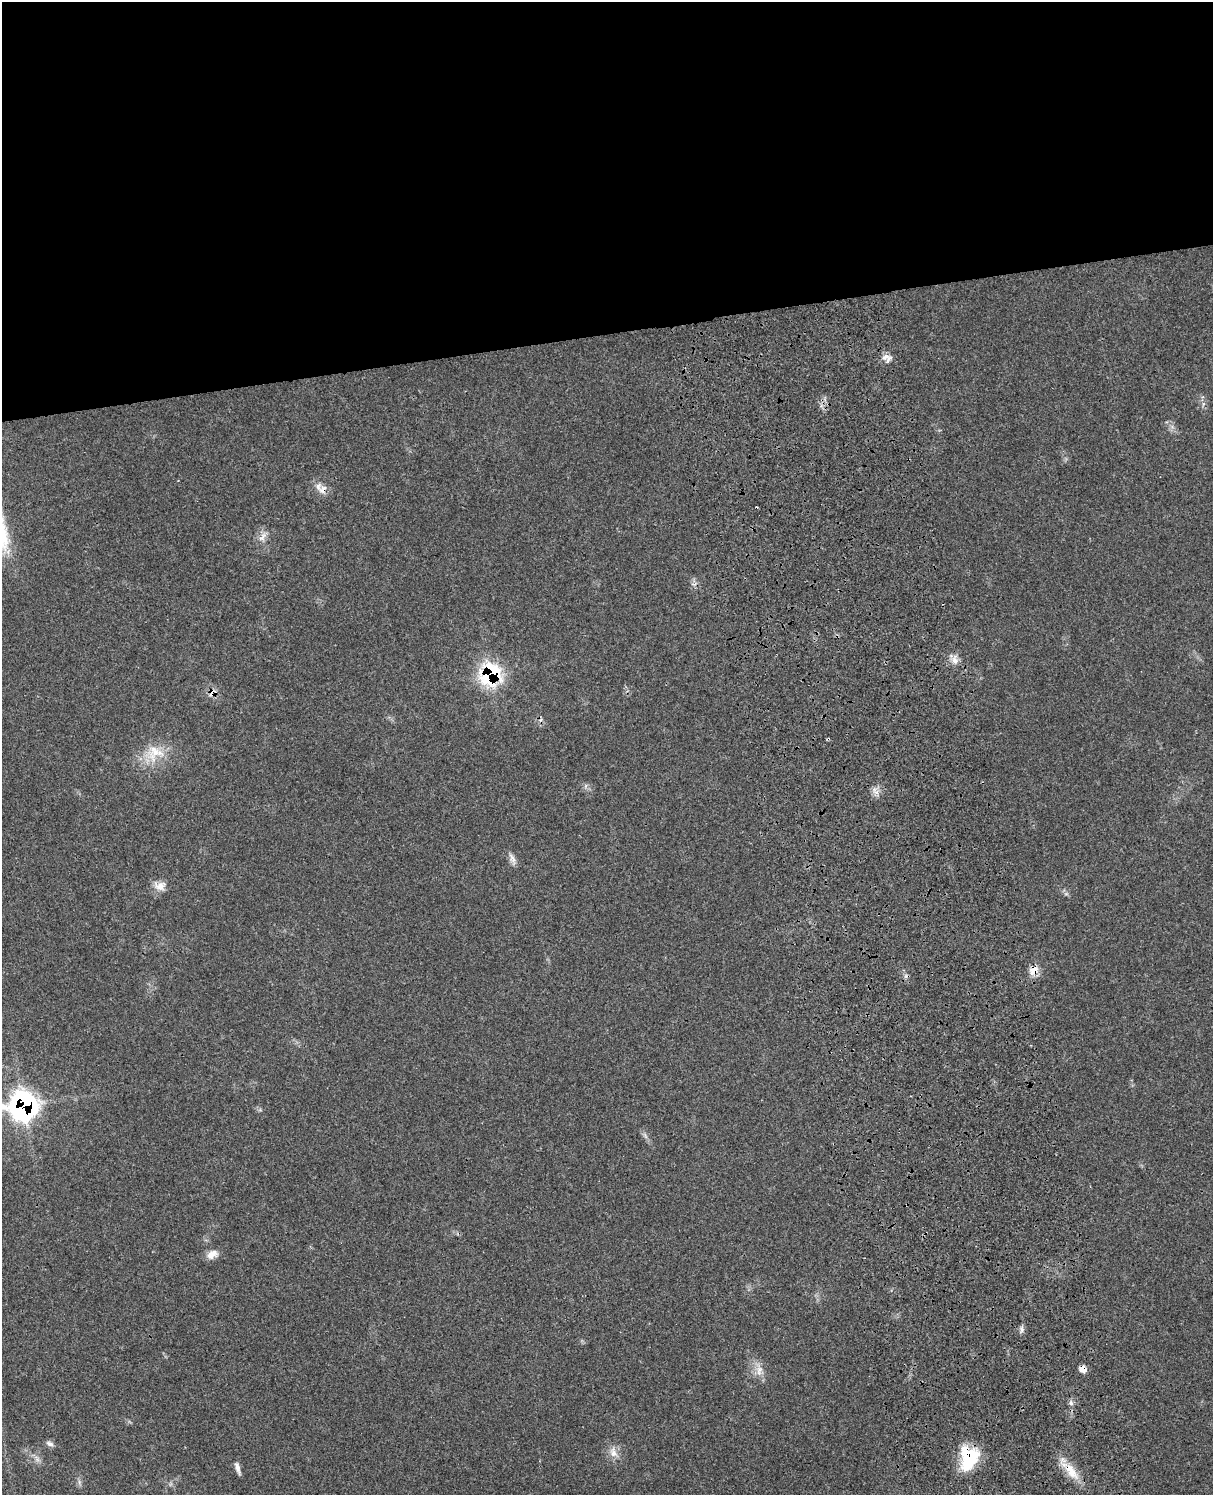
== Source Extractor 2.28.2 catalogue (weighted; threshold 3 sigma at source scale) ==
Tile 2 of 4 x 3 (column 2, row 1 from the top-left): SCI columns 1333-2543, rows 3265-4757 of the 5090 x 4923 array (HDU 1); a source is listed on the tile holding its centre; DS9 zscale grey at full resolution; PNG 1215 x 1497 px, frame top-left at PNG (2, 2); no overlay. Shown black and unused: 22% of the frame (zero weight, under 3 of 4 exposures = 6% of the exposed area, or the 3 px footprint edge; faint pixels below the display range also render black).
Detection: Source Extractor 2.28.2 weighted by HDU 2 'WHT'; one run over the whole footprint, this tile lists its part. Background 0.108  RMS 0.0065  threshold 0.0293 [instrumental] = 3 sigma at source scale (4.5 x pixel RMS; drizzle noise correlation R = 1.50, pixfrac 1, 0.05/0.05 arcsec/px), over >= 5 px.
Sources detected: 28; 1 cosmic-ray / hot-pixel residue — not listed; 1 inside a brighter listed object's ellipse — not listed separately; the other 26 listed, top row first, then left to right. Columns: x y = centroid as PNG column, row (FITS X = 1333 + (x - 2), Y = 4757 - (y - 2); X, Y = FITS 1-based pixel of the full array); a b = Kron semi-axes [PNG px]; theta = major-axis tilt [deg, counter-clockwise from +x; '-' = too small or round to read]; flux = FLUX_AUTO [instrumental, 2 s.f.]
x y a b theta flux
886 357 12 8 13 4
323 489 13 9 56 4.6
262 537 15 7 59 4.2
694 584 8 4 0 1.4
955 660 13 9 -82 4.5
490 674 21 19 73 62
212 692 12 8 54 4.3
828 739 4 3 - 0.72
154 753 28 24 16 20
875 791 13 7 -50 3.5
512 858 17 7 -61 3.5
160 886 16 12 -3 6.3
1033 970 14 11 44 6.3
24 1106 16 15 - 220
645 1136 11 4 -63 2.1
212 1254 15 9 33 5.4
1022 1329 9 5 85 2
1083 1369 8 7 - 4.1
759 1370 16 9 88 5.9
1071 1403 7 5 -47 1.7
50 1444 10 6 -21 2.4
613 1452 17 10 -71 6
969 1458 29 21 81 30
37 1459 11 4 -61 2.2
238 1468 16 5 -74 2.9
1071 1471 33 11 -49 13
Overlapping masked pixels (flux is a lower limit): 9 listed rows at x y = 323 489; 490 674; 212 692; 828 739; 1033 970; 24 1106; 1083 1369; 969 1458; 1071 1471
Isophote crosses this tile's border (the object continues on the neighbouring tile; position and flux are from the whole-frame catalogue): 1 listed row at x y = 24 1106